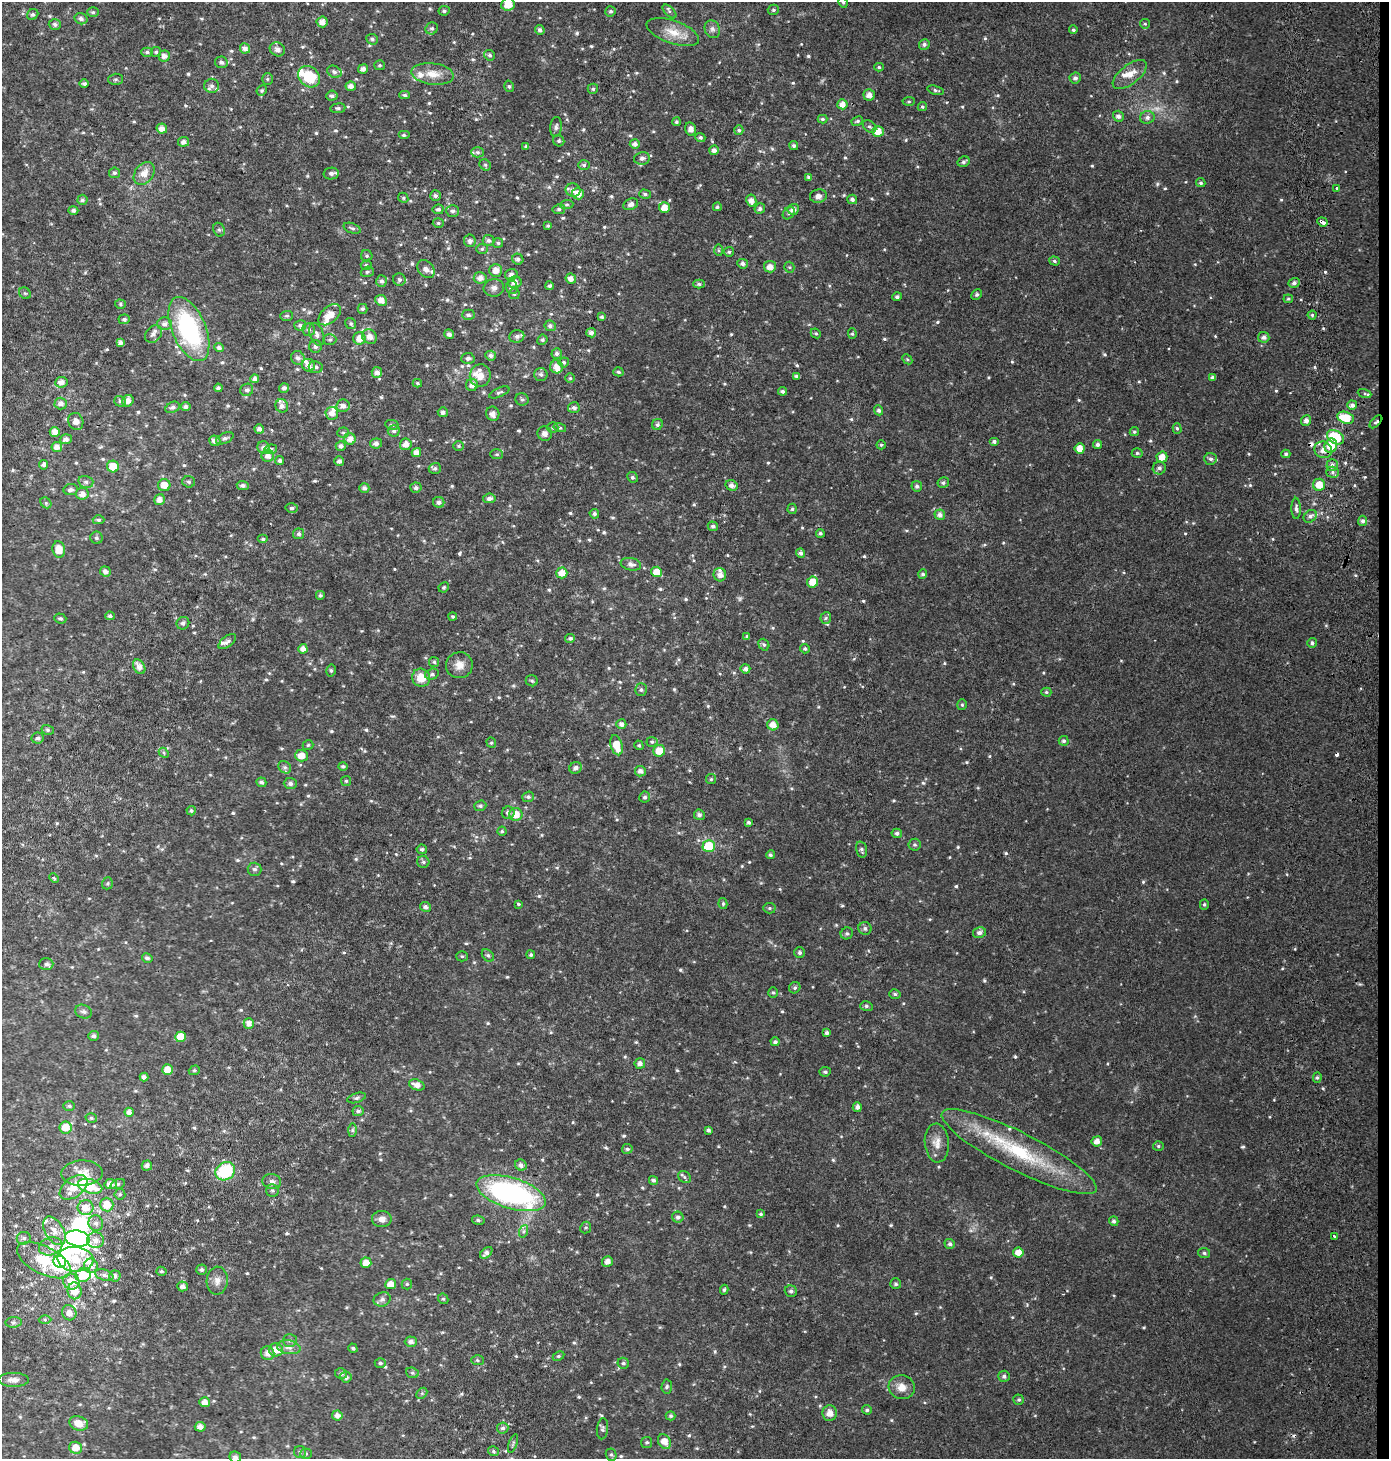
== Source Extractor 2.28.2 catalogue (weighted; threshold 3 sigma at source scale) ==
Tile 6 of 3 x 3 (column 3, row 2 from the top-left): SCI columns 3107-4493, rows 1520-2976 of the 4819 x 4478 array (HDU 1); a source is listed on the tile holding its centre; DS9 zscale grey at full resolution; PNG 1391 x 1461 px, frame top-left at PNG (2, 2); each listed source drawn as its Kron ellipse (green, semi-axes under 4 px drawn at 4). Shown black and unused: <1% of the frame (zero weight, under 2 of 3 exposures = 6% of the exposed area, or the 3 px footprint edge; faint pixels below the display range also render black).
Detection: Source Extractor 2.28.2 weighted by HDU 2 'WHT'; one run over the whole footprint, this tile lists its part. Background 0.0305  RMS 0.008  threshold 0.0359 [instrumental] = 3 sigma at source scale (4.5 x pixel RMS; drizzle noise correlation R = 1.50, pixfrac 1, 0.0396/0.0396 arcsec/px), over >= 5 px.
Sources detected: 768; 2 too faint to see at this stretch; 7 inside a brighter object's white glare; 3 cosmic-ray / hot-pixel residue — neither listed nor drawn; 24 inside a brighter listed object's ellipse — not listed separately; of the other 732, all 500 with FLUX_AUTO >= 1.15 (the completeness limit of this list) listed and drawn (232 fainter detections not listed), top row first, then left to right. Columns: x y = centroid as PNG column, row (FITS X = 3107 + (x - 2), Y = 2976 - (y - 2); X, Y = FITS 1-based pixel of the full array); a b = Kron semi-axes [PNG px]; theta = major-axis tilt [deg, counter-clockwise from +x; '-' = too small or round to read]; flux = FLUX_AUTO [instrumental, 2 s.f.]
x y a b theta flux
843 2 5 4 - 1.2
508 4 7 6 - 10
773 10 5 5 - 1.4
444 11 5 4 - 1.6
611 11 5 5 - 1.6
669 11 9 4 -45 1.6
93 12 5 4 - 1.3
33 14 6 5 - 1.7
81 19 6 5 - 2.6
322 22 5 5 - 5.4
55 24 6 5 - 2.1
1145 24 5 4 - 1.2
432 28 6 6 - 2.2
712 29 9 7 -64 3.2
540 30 5 4 - 2.5
1073 30 4 4 - 1.5
673 32 27 11 -19 14
372 39 6 5 - 1.7
924 44 5 5 - 2.2
245 48 5 5 - 3.7
277 49 8 6 -28 3.7
147 52 6 4 -1 1.6
156 52 5 5 - 1.3
490 55 5 5 - 1.8
164 56 6 5 - 4
221 62 6 6 - 2.7
379 65 5 5 - 1.3
879 67 4 4 - 1.2
363 69 5 4 - 3.6
334 72 7 5 -27 2.1
433 74 21 10 -7 11
1130 75 20 9 38 10
309 77 12 9 -43 29
1075 78 5 5 - 2.5
115 79 7 5 1 1.4
267 79 6 5 - 1.2
84 84 4 4 - 1.7
212 86 7 7 - 2.7
351 86 5 4 - 4.5
509 86 6 4 -74 1.3
593 89 5 5 - 1.4
262 90 5 5 - 1.5
936 90 8 4 -15 1.6
405 95 5 4 - 1.6
869 95 5 5 - 4.4
332 96 5 5 - 1.9
909 101 6 4 5 1.2
842 104 5 5 - 6
922 107 5 4 - 1.2
338 108 7 5 7 1.7
1118 116 5 5 - 3.3
1147 117 7 6 - 2.9
823 119 5 4 - 1.4
857 121 6 4 28 1.5
676 122 4 4 - 1.3
556 127 10 5 83 2.2
869 127 7 5 -40 1.6
162 129 5 5 - 5.4
691 129 7 5 -75 4.1
739 130 5 4 - 1.6
878 131 6 5 - 9.2
404 135 6 4 0 1.6
700 137 5 4 - 1.9
559 141 6 5 - 1.6
184 142 5 5 - 3
635 144 5 5 - 3.3
526 146 4 3 - 1.4
794 146 5 4 - 1.5
714 150 5 5 - 3.4
477 152 6 5 - 1.7
642 158 8 6 10 3
964 162 6 5 - 1.8
485 165 6 5 - 1.3
584 165 6 5 - 1.5
114 173 5 5 - 1.7
144 173 12 9 53 8.4
331 173 7 6 - 2.7
809 177 4 3 - 2.1
1201 183 5 4 - 1.5
1337 188 3 3 - 2.3
573 190 7 6 - 3.9
578 194 6 5 - 7.4
645 194 6 4 -18 1.9
435 196 5 5 - 2.3
818 196 8 6 10 3.3
403 198 5 4 - 1.2
852 199 5 4 - 2.2
82 200 5 5 - 1.7
751 200 6 5 - 4.9
567 204 7 4 5 1.4
631 204 8 5 25 3.5
717 207 4 4 - 1.3
664 208 5 5 - 7.8
438 209 5 4 - 2.1
559 209 6 5 - 1.5
760 209 5 5 - 2
793 209 6 5 - 4.5
73 210 5 4 - 1.7
453 211 6 6 - 2.1
789 213 7 5 48 1.8
1322 222 5 3 - 12
438 223 5 4 - 1.2
548 225 4 3 - 1.2
352 228 9 5 -20 1.8
219 230 7 5 -65 1.6
489 240 6 5 - 2
470 241 6 6 - 2.5
498 243 5 5 - 1.3
482 249 6 5 - 1.4
719 250 6 4 -88 1.2
729 252 5 5 - 1.5
367 256 5 5 - 1.5
518 259 6 5 - 2.1
1054 261 5 4 - 1.5
743 264 5 5 - 2.5
366 265 5 4 - 1.5
770 267 6 5 - 5.8
789 267 5 5 - 1.2
426 269 10 7 -50 4.4
496 270 6 6 - 6.1
367 272 7 5 16 1.5
511 274 6 5 - 2.9
480 278 6 6 - 4.5
571 279 5 5 - 4.8
399 280 6 6 - 1.8
382 281 5 5 - 2.4
515 282 7 6 - 4
1294 283 5 5 - 2.7
699 284 6 4 -2 1.5
550 286 4 4 - 1.8
512 287 7 6 - 2.4
494 288 10 9 - 3.6
25 293 6 5 - 1.2
514 294 5 5 - 1.5
977 294 5 4 - 1.6
897 297 5 4 - 1.9
1288 299 5 4 - 1.2
381 300 6 5 - 5.9
120 304 5 4 - 1.3
362 309 5 5 - 1.8
330 315 13 8 42 11
468 315 6 5 - 2
1312 315 4 4 - 1.4
287 316 6 5 - 1.4
602 317 4 3 - 1.3
124 319 6 5 - 1.9
165 324 7 6 - 3.6
351 324 6 5 - 1.5
300 325 6 5 - 2.1
550 326 6 5 - 2
189 329 34 17 -67 92
309 330 6 6 - 2
591 333 5 4 - 3.1
816 333 5 4 - 1.3
153 334 10 7 49 2.8
317 334 12 7 -70 3.6
449 334 5 4 - 2.8
852 334 5 4 - 1.2
517 336 7 6 - 2.6
369 337 8 7 - 5.6
1264 337 6 5 - 2.8
359 338 6 6 - 7
330 340 6 5 - 1.6
542 340 5 5 - 1.4
120 343 4 4 - 3.1
315 346 6 6 - 2.6
219 348 5 4 - 2.2
557 354 5 5 - 1.9
491 356 5 5 - 2.7
298 358 7 6 - 2.9
468 358 6 5 - 2.3
907 359 6 4 -45 1.2
564 362 5 5 - 1.5
308 365 7 6 - 4.3
316 367 7 6 - 2.1
557 367 6 6 - 6.2
377 372 5 5 - 4.5
618 372 5 4 - 1.4
541 374 6 6 - 2.2
480 376 11 10 - 7.9
796 376 4 4 - 2
1213 377 4 4 - 2.5
570 378 5 5 - 1.3
255 379 4 4 - 3.2
61 382 6 5 - 5.1
417 383 5 3 - 1.3
472 385 6 6 - 4.6
218 388 4 3 - 1.9
284 388 5 4 - 2.3
247 390 6 6 - 2.3
782 391 4 3 - 1.7
499 392 11 4 24 1.8
1365 393 7 4 -19 1.3
522 399 6 6 - 1.7
120 401 6 5 - 1.9
128 401 6 5 - 4.2
61 404 6 6 - 3.9
1352 405 5 4 - 2.9
282 406 7 6 - 3.5
343 406 7 6 - 4.1
173 407 7 5 25 2.3
186 407 5 4 - 2.3
574 408 6 5 - 2.2
879 410 5 4 - 2.2
443 412 5 5 - 2.8
332 413 6 6 - 5
493 414 7 6 - 4.3
1346 418 9 5 -19 21
1306 420 5 5 - 3.7
76 421 9 7 -68 4.9
1376 422 8 3 45 1.6
657 424 6 5 - 1.9
392 425 7 5 -9 1.8
553 428 5 5 - 1.5
560 428 6 4 -16 1.3
1177 428 5 4 - 1.4
259 429 5 4 - 2.9
394 431 6 6 - 2.3
55 432 5 5 - 5.5
1134 432 5 4 - 1.3
343 433 6 5 - 1.3
545 434 7 7 - 3.4
1335 437 9 6 -29 32
225 438 9 5 24 1.9
66 439 6 5 - 3.6
350 439 6 5 - 5.6
215 441 6 5 - 3.9
994 441 5 4 - 1.9
376 443 6 5 - 3.1
406 444 6 6 - 5.4
1097 444 4 4 - 2.3
881 445 4 4 - 1.3
341 446 5 5 - 2.7
459 446 5 5 - 1.3
1331 446 7 6 - 16
57 447 5 5 - 4.8
264 448 6 6 - 4.4
1080 448 5 5 - 7.4
271 449 6 5 - 2.9
1323 450 9 8 - 6.2
416 452 5 4 - 5.1
1137 453 5 4 - 1.4
497 454 6 5 - 1.4
1286 454 4 4 - 1.5
268 456 6 6 - 4.8
1162 457 5 5 - 7.9
1211 459 6 6 - 2.2
280 460 4 4 - 2
339 461 5 4 - 2.7
44 465 5 4 - 2.2
1332 465 6 5 - 3.2
113 467 6 6 - 13
435 468 6 5 - 2.1
1159 468 6 6 - 2.8
1333 472 6 5 - 2.1
632 477 5 5 - 1.7
86 482 7 6 - 2.2
189 482 6 5 - 1.6
943 483 6 5 - 1.6
164 485 6 6 - 7.9
243 485 6 4 -6 2.2
732 485 6 5 - 3.5
1319 485 6 6 - 10
917 486 5 5 - 1.9
364 488 5 5 - 2.7
416 488 5 5 - 2.1
71 490 7 5 6 2.5
82 494 6 6 - 5
489 498 6 5 - 3.2
159 500 5 5 - 5
439 502 5 5 - 2.8
46 503 6 4 -47 1.4
292 508 6 4 3 1.6
1296 508 11 4 -88 2.5
792 509 5 4 - 1.3
594 514 5 4 - 1.9
940 515 5 5 - 3.3
1310 516 7 5 43 2.6
99 520 6 4 -1 1.4
1363 521 5 4 - 2.5
713 526 5 4 - 2
820 533 4 4 - 1.3
299 534 5 5 - 1.9
96 538 6 6 - 1.8
263 539 5 4 - 1.6
59 549 8 6 -82 11
801 553 5 4 - 2.4
631 564 10 6 -10 3.6
105 571 5 5 - 3.2
657 572 5 5 - 11
562 573 5 5 - 8.2
923 574 5 4 - 1.8
720 575 6 6 - 4.6
813 582 5 5 - 9.2
444 587 5 4 - 1.4
320 595 5 5 - 1.8
110 616 5 4 - 1.7
453 616 4 4 - 1.3
60 618 6 5 - 1.4
826 618 6 5 - 1.5
183 623 6 6 - 2.3
747 637 4 4 - 1.6
570 638 5 4 - 1.7
227 642 10 5 38 2.7
1312 643 5 4 - 2
764 645 6 5 - 1.7
303 649 5 4 - 4.6
805 649 5 4 - 1.5
434 662 5 5 - 1.2
459 665 13 13 - 7.3
139 667 8 5 -59 5.5
745 669 5 4 - 3
331 670 6 4 78 1.3
432 674 7 5 16 1.8
421 678 9 9 - 13
532 681 6 5 - 1.5
641 690 6 5 - 1.6
1046 692 5 4 - 1.2
962 705 5 4 - 1.2
621 724 5 5 - 3.1
773 725 6 5 - 6.6
48 730 6 5 - 1.4
38 738 6 5 - 2
1064 741 5 5 - 1.9
652 742 5 5 - 1.4
491 743 5 4 - 1.2
308 745 5 5 - 1.2
616 745 10 6 -74 12
639 745 5 4 - 1.3
659 751 6 6 - 12
164 753 6 4 -48 1.3
301 756 6 6 - 7.8
343 766 5 4 - 1.6
285 767 7 5 -44 1.7
575 768 6 5 - 3.1
640 771 5 5 - 3.4
711 779 5 5 - 1.2
346 781 5 5 - 1.2
261 782 5 4 - 1.9
290 783 6 5 - 2.4
528 797 6 5 - 1.6
645 797 5 5 - 1.8
480 806 6 5 - 1.6
191 811 4 4 - 1.5
508 813 6 6 - 2.6
516 814 6 6 - 9.1
699 815 5 5 - 2.3
749 822 4 4 - 1.6
502 831 4 4 - 1.2
897 833 5 4 - 2.1
915 845 6 6 - 1.5
709 846 6 6 - 27
422 849 5 5 - 1.7
861 850 8 5 -74 1.9
770 855 4 4 - 1.4
423 862 6 6 - 1.7
254 869 7 6 - 1.9
54 878 5 4 - 1.2
107 883 6 5 - 1.2
519 904 3 3 - 2.1
723 904 5 4 - 1.4
1204 904 5 4 - 1.2
425 907 5 5 - 2.4
769 908 6 5 - 1.5
865 928 6 6 - 2
847 933 6 5 - 1.8
979 933 7 5 11 3
800 953 5 5 - 1.9
488 955 7 5 -47 1.7
531 955 4 4 - 1.3
462 956 5 5 - 1.2
147 958 5 4 - 2.3
46 964 7 6 - 1.7
795 988 6 5 - 1.7
773 993 5 5 - 1.2
895 994 6 4 -17 1.5
866 1006 6 5 - 1.6
83 1012 8 6 -23 2.1
249 1024 5 5 - 4.9
827 1033 4 3 - 2.2
94 1036 5 5 - 2.3
181 1037 5 5 - 14
775 1042 4 4 - 2
640 1063 5 5 - 3.7
167 1070 5 5 - 10
194 1070 6 4 20 1.3
825 1072 6 4 6 1.5
144 1077 4 4 - 2.9
1317 1078 5 4 - 1.3
417 1085 8 5 -18 5.6
357 1098 9 4 18 1.7
69 1106 6 5 - 1.4
857 1107 5 4 - 3.1
358 1111 5 5 - 2.1
129 1112 4 4 - 3.7
91 1118 6 4 -16 1.4
66 1127 6 6 - 11
352 1130 7 4 89 1.5
708 1130 4 4 - 1.8
1097 1141 5 5 - 4.7
937 1143 19 12 -85 8.2
1158 1146 5 4 - 1.4
627 1149 5 5 - 1.5
1019 1152 86 19 -27 70
521 1165 6 5 - 3
147 1166 5 5 - 3.1
225 1171 10 9 - 42
82 1173 20 12 2 12
684 1177 7 5 -38 1.6
653 1180 4 4 - 2.1
272 1182 9 7 -11 3
110 1184 6 5 - 5
118 1184 7 4 20 1.4
90 1186 12 7 -17 20
74 1187 16 9 39 13
272 1190 6 6 - 1.8
511 1193 36 15 -17 160
120 1194 5 5 - 1.3
107 1205 7 6 - 10
86 1208 8 7 - 8.3
761 1214 4 3 - 1.3
678 1217 6 5 - 2.5
382 1219 9 8 - 4.7
478 1220 6 4 -10 1.7
1114 1221 5 4 - 2
96 1223 8 7 - 3.5
586 1228 6 5 - 1.4
54 1231 16 9 -59 7.9
524 1231 6 4 71 1.6
1334 1237 3 3 - 4
24 1238 7 6 - 2.2
77 1238 12 8 -11 130
95 1240 8 8 - 5.4
950 1244 5 5 - 2.1
51 1246 12 8 17 5.9
486 1253 7 4 41 3
1018 1253 5 5 - 7.5
1204 1253 6 5 - 1.6
75 1259 18 12 -4 19
44 1260 29 13 -27 42
607 1261 5 5 - 3.9
60 1262 6 5 - 45
366 1263 5 5 - 7.1
91 1266 7 7 - 4.7
202 1270 5 5 - 1.9
161 1271 5 4 - 1.3
83 1275 7 7 - 17
104 1275 9 5 -16 2.8
115 1276 6 5 - 3.4
71 1281 8 8 - 11
217 1281 14 10 87 5.5
391 1284 5 5 - 6.6
407 1284 5 5 - 1.2
896 1284 5 5 - 1.7
182 1286 5 5 - 3.5
724 1290 5 4 - 1.4
75 1291 8 7 - 13
791 1291 6 5 - 2.2
382 1299 8 7 - 2.7
443 1299 5 5 - 1.2
69 1313 8 7 - 5.4
45 1320 6 4 0 1.4
14 1322 8 5 6 1.8
290 1340 7 6 - 2.1
411 1342 6 5 - 3.3
289 1347 12 6 -12 4.2
353 1348 5 4 - 1.3
276 1350 7 6 - 8.7
267 1353 7 6 - 4.6
558 1356 6 4 26 1.2
477 1360 6 5 - 1.4
380 1363 5 4 - 1.5
623 1363 6 5 - 1.7
412 1373 6 5 - 1.4
341 1374 6 5 - 2
1004 1376 6 5 - 2.1
346 1377 5 5 - 2.7
14 1380 15 7 -1 4.8
667 1387 7 5 85 1.6
902 1387 13 12 - 8.2
422 1393 6 4 45 1.4
1019 1400 5 5 - 1.4
205 1402 5 5 - 5.2
867 1410 5 4 - 1.5
830 1413 8 7 - 5.9
337 1415 5 5 - 3.9
671 1416 5 4 - 1.5
79 1423 9 7 -18 10
200 1427 5 4 - 4.2
503 1428 5 5 - 1.9
602 1429 10 5 85 1.9
647 1442 5 5 - 1.4
664 1442 8 6 -57 8.4
513 1443 9 3 71 1.2
76 1448 6 6 - 8.7
493 1451 5 4 - 1.4
300 1452 6 6 - 1.6
306 1454 5 5 - 1.2
611 1455 6 5 - 1.6
235 1457 6 5 - 3
Overlapping masked pixels (flux is a lower limit): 4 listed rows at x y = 1322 222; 1376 422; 1331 446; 1323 450
Isophote crosses this tile's border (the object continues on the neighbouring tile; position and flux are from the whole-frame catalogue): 3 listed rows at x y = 843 2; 508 4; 235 1457